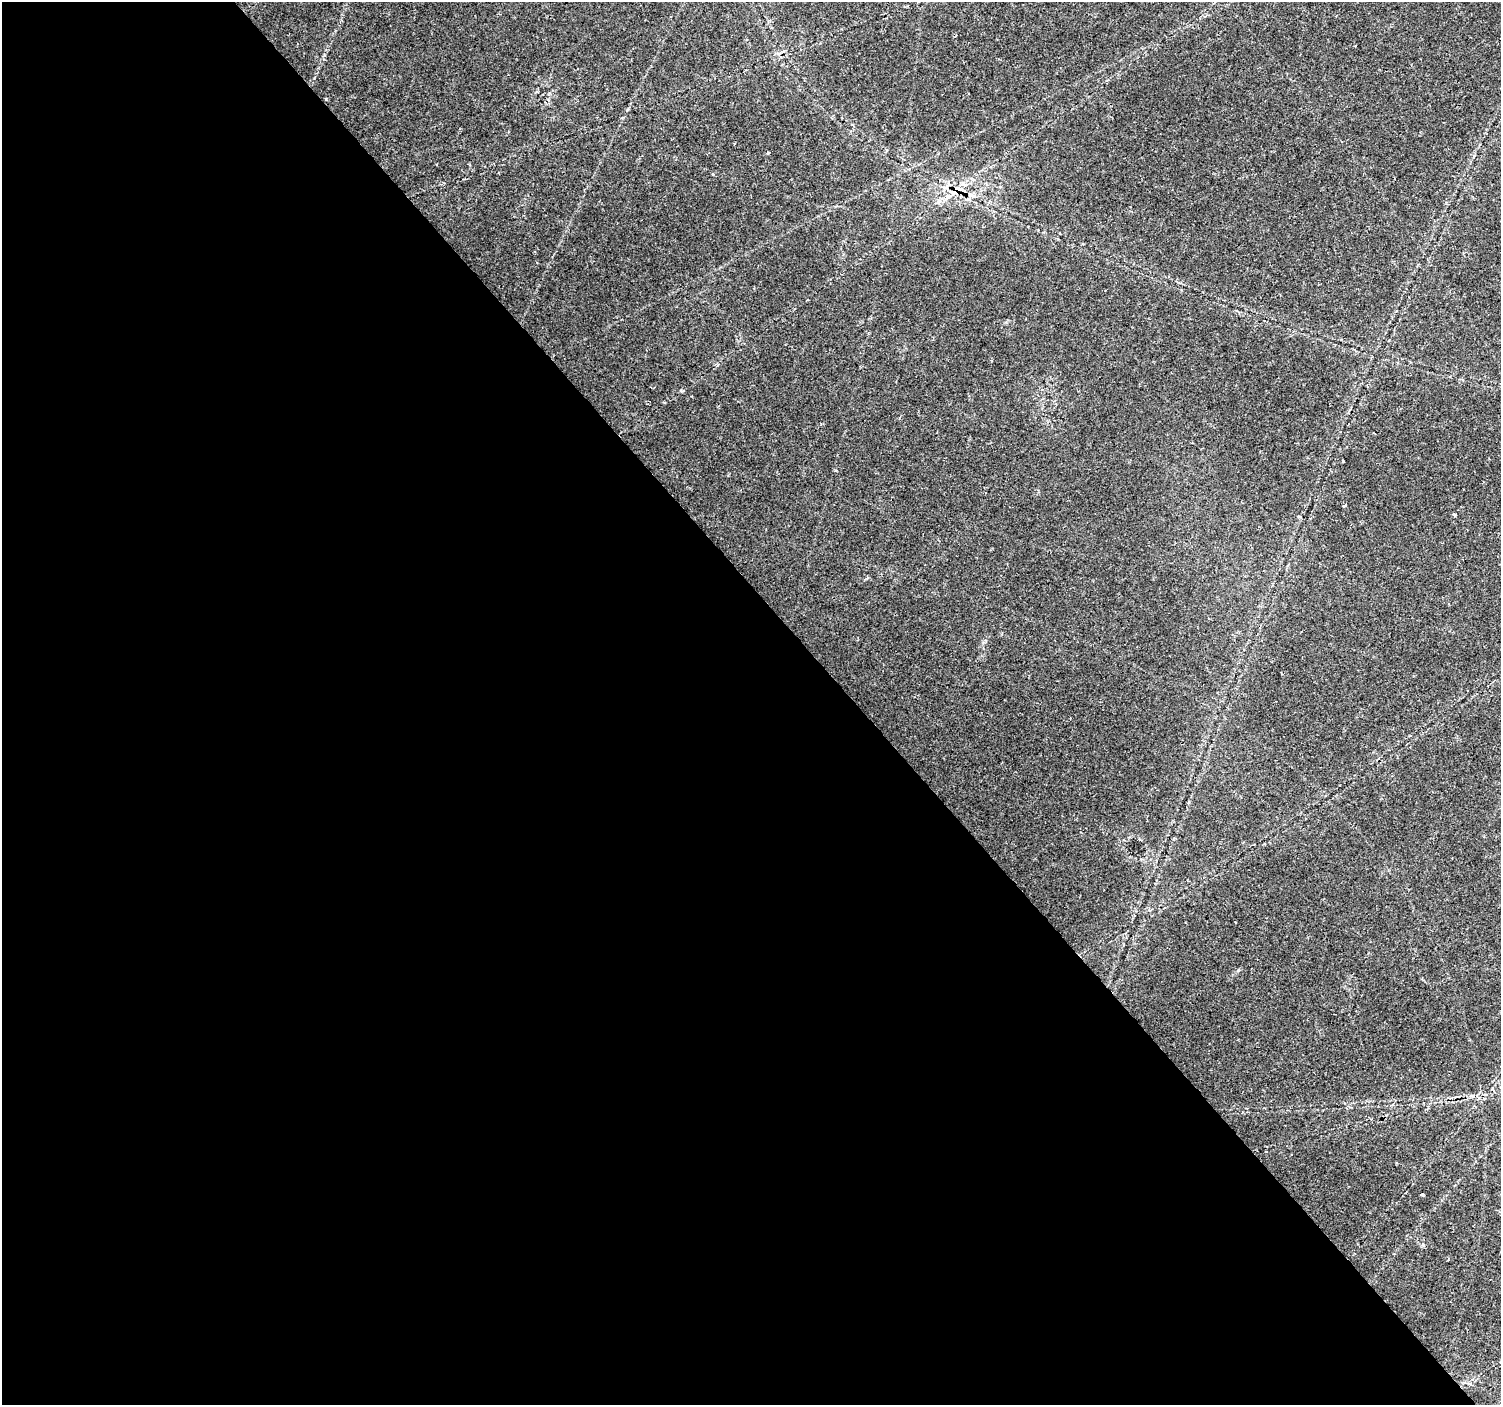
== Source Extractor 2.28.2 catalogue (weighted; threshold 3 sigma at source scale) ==
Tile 9 of 4 x 4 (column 1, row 3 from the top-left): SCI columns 7-1505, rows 1606-3008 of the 6001 x 5954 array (HDU 1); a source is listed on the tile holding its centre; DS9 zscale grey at full resolution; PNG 1503 x 1407 px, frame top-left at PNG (2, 2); no overlay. Shown black and unused: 57% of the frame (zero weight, under 2 of 3 exposures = <1% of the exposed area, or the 3 px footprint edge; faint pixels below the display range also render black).
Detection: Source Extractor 2.28.2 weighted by HDU 2 'WHT'; one run over the whole footprint, this tile lists its part. Background 0.0407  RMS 0.0037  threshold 0.0164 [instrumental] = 3 sigma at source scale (4.5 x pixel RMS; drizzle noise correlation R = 1.50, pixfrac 1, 0.0396/0.0396 arcsec/px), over >= 5 px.
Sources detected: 9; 1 cosmic-ray / hot-pixel residue — not listed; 1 inside a brighter listed object's ellipse — not listed separately; the other 7 listed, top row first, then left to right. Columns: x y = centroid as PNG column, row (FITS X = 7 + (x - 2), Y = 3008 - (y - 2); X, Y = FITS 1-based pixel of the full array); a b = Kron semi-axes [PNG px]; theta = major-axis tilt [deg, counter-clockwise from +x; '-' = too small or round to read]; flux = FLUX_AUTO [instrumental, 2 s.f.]
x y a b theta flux
767 153 4 3 - 0.38
956 190 18 9 35 6
972 195 10 4 -33 1.2
939 201 8 6 68 1.2
1343 461 3 3 - 0.59
1344 506 3 3 - 1.6
1454 514 3 3 - 1.2
Overlapping masked pixels (flux is a lower limit): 1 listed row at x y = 956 190